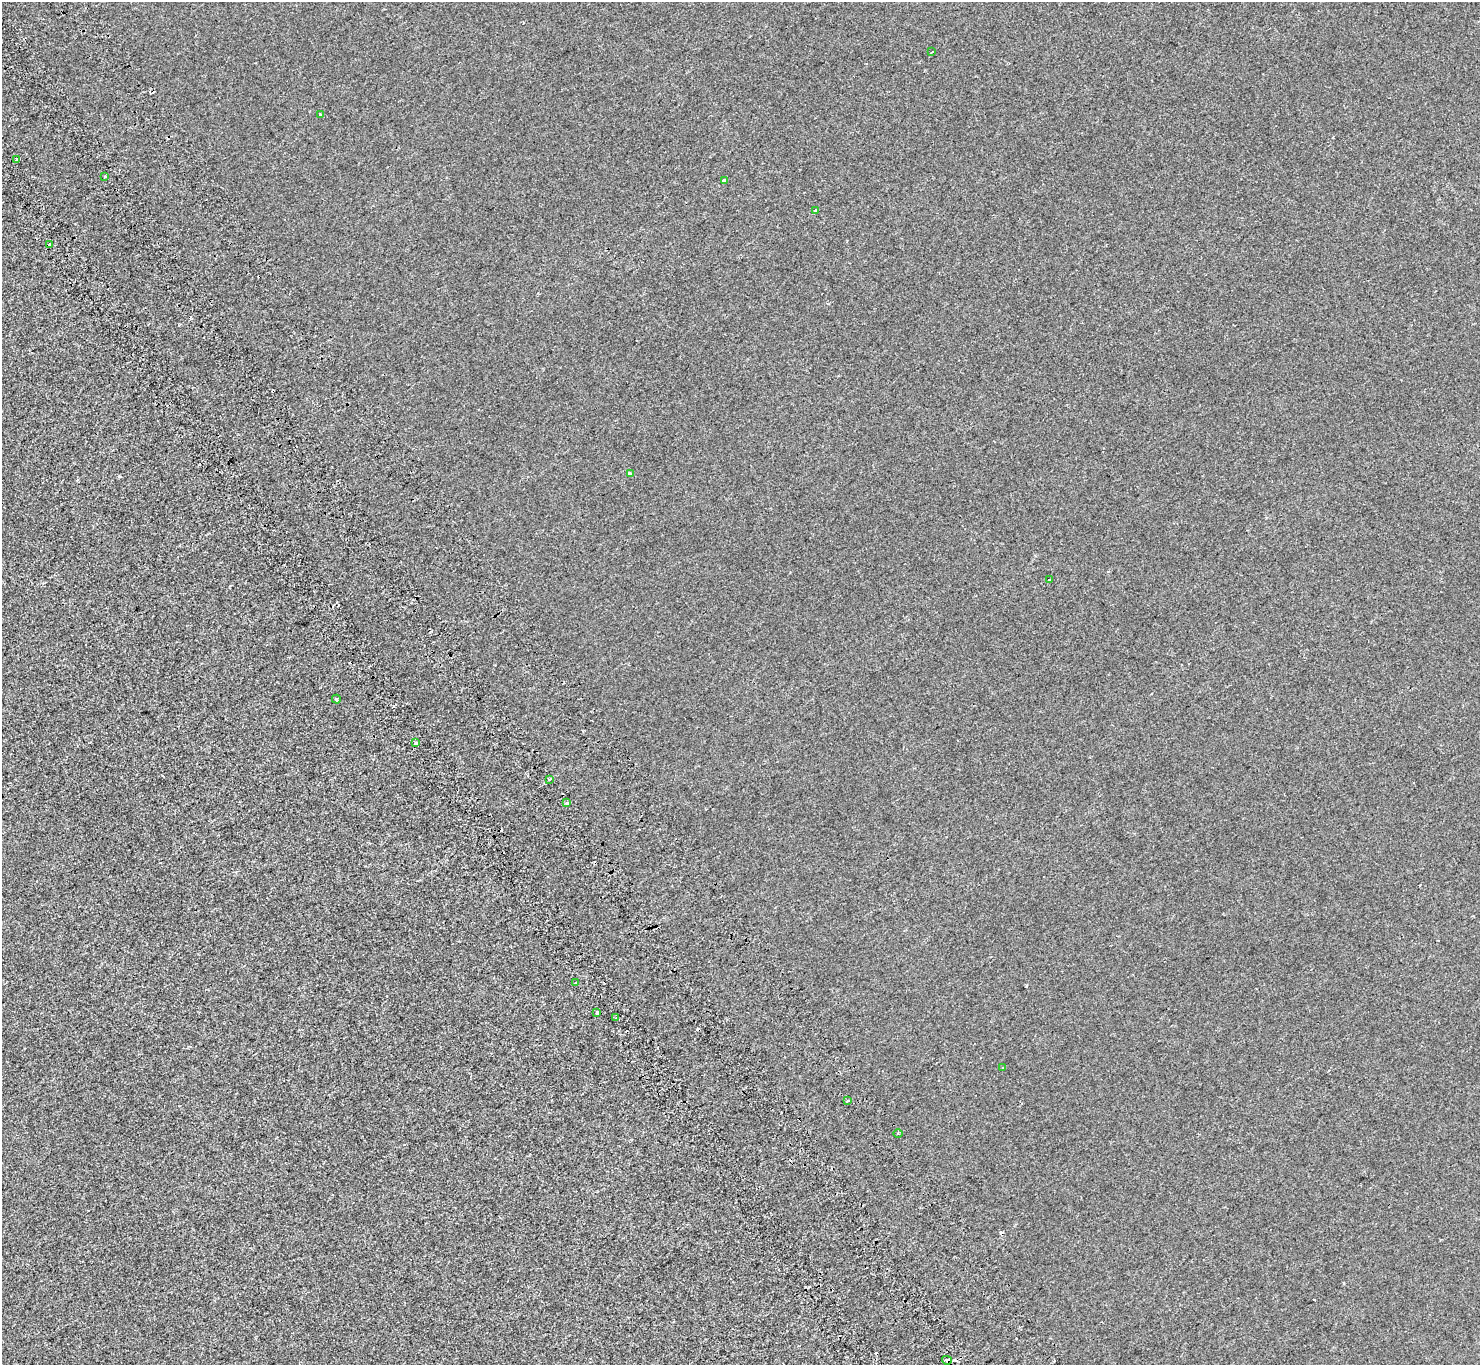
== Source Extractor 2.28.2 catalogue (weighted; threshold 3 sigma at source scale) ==
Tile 11 of 4 x 4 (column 3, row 3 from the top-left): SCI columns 3063-4540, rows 1686-3048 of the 6121 x 6036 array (HDU 1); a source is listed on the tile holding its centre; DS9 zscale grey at full resolution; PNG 1482 x 1367 px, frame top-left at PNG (2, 2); each listed source drawn as its Kron ellipse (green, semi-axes under 4 px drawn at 4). Shown black and unused: <1% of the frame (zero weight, under 2 of 3 exposures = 7% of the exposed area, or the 3 px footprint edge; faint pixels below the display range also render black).
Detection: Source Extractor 2.28.2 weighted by HDU 2 'WHT'; one run over the whole footprint, this tile lists its part. Background -7.26e-04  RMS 0.0046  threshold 0.0205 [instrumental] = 3 sigma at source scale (4.5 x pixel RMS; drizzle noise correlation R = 1.50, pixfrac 1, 0.0396/0.0396 arcsec/px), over >= 5 px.
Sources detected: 27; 7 cosmic-ray / hot-pixel residue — neither listed nor drawn; the other 20 listed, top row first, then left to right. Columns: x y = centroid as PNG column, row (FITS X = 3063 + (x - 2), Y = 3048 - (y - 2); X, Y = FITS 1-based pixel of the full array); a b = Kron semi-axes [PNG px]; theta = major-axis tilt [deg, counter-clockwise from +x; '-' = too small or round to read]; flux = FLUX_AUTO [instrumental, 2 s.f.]
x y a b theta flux
932 52 3 2 - 0.5
321 115 3 3 - 0.89
16 160 4 3 - 0.79
105 176 3 2 - 0.5
724 180 4 3 - 3.5
815 211 4 3 - 2
50 244 3 3 - 2
630 473 4 3 - 1.7
1049 580 4 3 - 0.35
336 699 4 3 - 0.55
416 743 4 3 - 0.97
549 779 4 3 - 0.6
567 803 4 3 - 4.5
576 983 3 2 - 0.75
597 1012 3 3 - 2.8
616 1018 3 2 - 0.9
1003 1068 3 2 - 1.3
847 1101 4 2 - 0.57
898 1134 4 3 - 0.49
947 1360 5 4 - 1.4
Overlapping masked pixels (flux is a lower limit): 1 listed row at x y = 947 1360
Unlisted compact peaks at least as high as the median listed source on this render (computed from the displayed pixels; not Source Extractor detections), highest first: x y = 119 476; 1026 986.